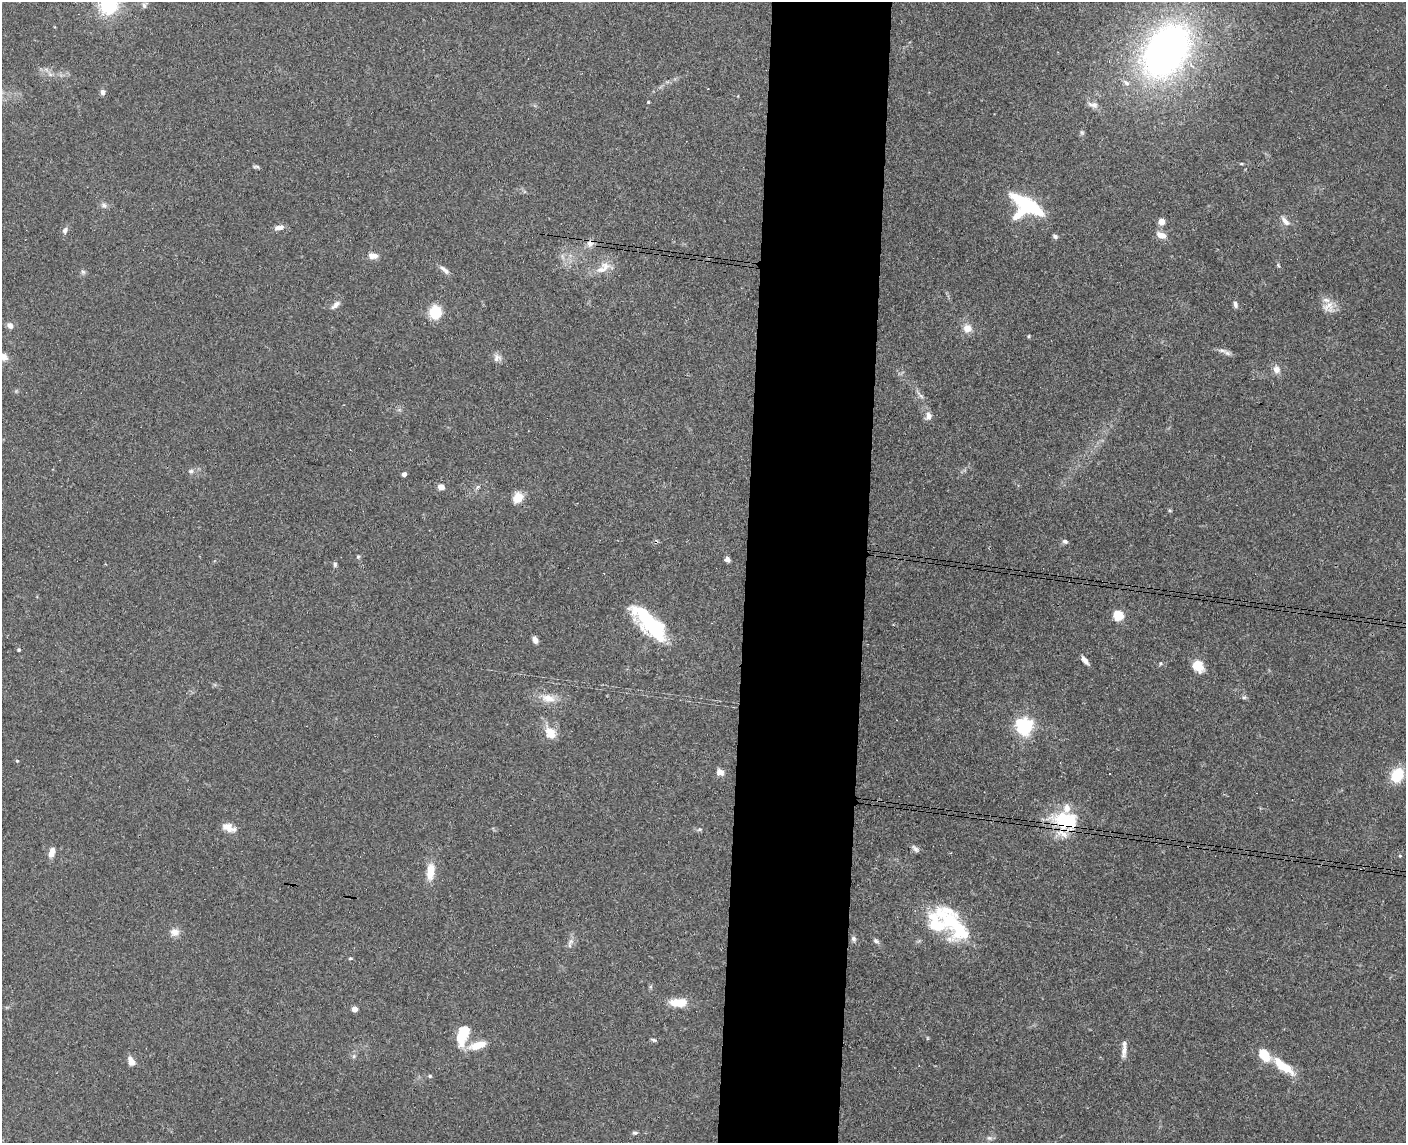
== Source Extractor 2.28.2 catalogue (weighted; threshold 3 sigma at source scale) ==
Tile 5 of 3 x 4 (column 2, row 2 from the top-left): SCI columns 1570-2973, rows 2293-3433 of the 4654 x 4582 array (HDU 1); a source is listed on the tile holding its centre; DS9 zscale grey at full resolution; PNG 1408 x 1145 px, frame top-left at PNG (2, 2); no overlay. Shown black and unused: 9% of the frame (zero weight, under 3 of 4 exposures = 6% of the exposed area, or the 3 px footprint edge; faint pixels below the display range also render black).
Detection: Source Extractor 2.28.2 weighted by HDU 2 'WHT'; one run over the whole footprint, this tile lists its part. Background 0.138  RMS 0.0068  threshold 0.0308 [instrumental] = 3 sigma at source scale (4.5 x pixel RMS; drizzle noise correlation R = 1.50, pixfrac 1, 0.05/0.05 arcsec/px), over >= 5 px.
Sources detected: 96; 1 inside a brighter object's white glare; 2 cosmic-ray / hot-pixel residue — not listed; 4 inside a brighter listed object's ellipse — not listed separately; the other 89 listed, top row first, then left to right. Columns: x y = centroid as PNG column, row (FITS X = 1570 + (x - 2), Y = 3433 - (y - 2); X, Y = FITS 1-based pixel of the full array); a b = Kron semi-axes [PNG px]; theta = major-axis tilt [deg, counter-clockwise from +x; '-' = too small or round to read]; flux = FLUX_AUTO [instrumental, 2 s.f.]
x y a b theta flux
109 5 19 18 - 38
144 5 8 6 -87 2.2
1166 51 51 34 55 330
50 74 7 4 -19 1.5
1126 83 10 6 -39 2.8
103 92 7 5 -85 2.3
648 102 3 3 - 0.73
1093 105 16 8 -13 3.8
1082 132 7 5 -46 1.3
1241 164 5 3 - 0.7
256 167 10 4 0 1.2
104 205 8 7 - 2.2
1025 205 30 19 -29 66
1285 221 15 7 -50 4
1162 222 5 4 - 11
278 228 12 6 6 3.8
65 230 9 6 61 2.5
1161 235 13 7 -20 5.2
1055 236 7 5 -29 1.5
590 243 9 9 - 3.7
373 256 12 8 -8 4.5
562 257 10 3 -69 1.6
1278 265 5 4 - 0.83
601 269 19 11 27 9
444 270 15 5 -40 3.2
83 272 6 6 - 1.5
1235 304 9 5 -75 2
336 305 13 7 42 3.4
1328 306 18 13 24 7.9
435 312 11 9 -87 24
10 325 8 7 - 3
967 328 11 10 - 6.3
1029 336 4 4 - 0.7
1222 350 15 5 -10 3.1
4 357 11 9 -42 4
497 358 11 10 - 3.6
1276 369 10 9 - 4.5
920 395 15 4 -48 2.4
928 416 10 8 87 3.8
191 471 7 6 - 1.7
404 474 4 4 - 3.9
441 487 5 4 - 11
478 487 6 4 69 1.2
518 498 9 8 - 13
1170 510 5 3 - 0.74
1065 541 6 5 - 1.7
358 557 5 4 - 0.93
727 559 7 5 -48 2.3
335 564 6 5 - 1.4
1118 615 5 5 - 48
649 623 49 17 -45 55
535 640 8 5 -67 3.3
19 650 4 3 - 1.1
1085 660 12 5 -51 3.3
1160 663 6 5 - 1.1
1198 666 14 11 -60 12
1244 697 6 5 - 1.2
548 698 20 11 -9 9.4
1024 726 6 6 - 260
550 733 18 12 -57 10
17 761 4 4 - 0.77
720 772 8 6 -36 4.9
1110 773 3 2 - 0.64
1397 775 17 12 62 19
1065 822 32 28 -7 43
229 827 18 9 -21 6.5
699 829 7 5 -11 1.1
915 849 11 6 -54 2.2
52 853 12 6 72 5.6
1400 856 4 4 - 0.71
430 871 23 10 84 11
936 923 52 27 -54 38
174 932 12 10 -5 5
854 939 7 6 - 1.8
876 941 9 6 -44 2
570 942 10 7 60 3.1
350 958 5 4 - 0.85
678 1002 19 9 0 13
354 1009 4 4 - 6.9
463 1034 22 11 73 23
653 1040 7 4 -18 1.1
477 1045 21 9 16 12
1124 1050 22 6 84 4.9
354 1056 6 4 47 1.2
131 1062 9 6 -63 5.8
1283 1066 32 10 -38 18
430 1076 5 4 - 1.1
635 1133 7 5 -7 1.4
989 1138 9 5 -26 1.8
Overlapping masked pixels (flux is a lower limit): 2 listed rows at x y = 590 243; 1065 822
Isophote crosses this tile's border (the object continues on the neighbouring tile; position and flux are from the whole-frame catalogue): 2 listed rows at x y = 109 5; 4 357